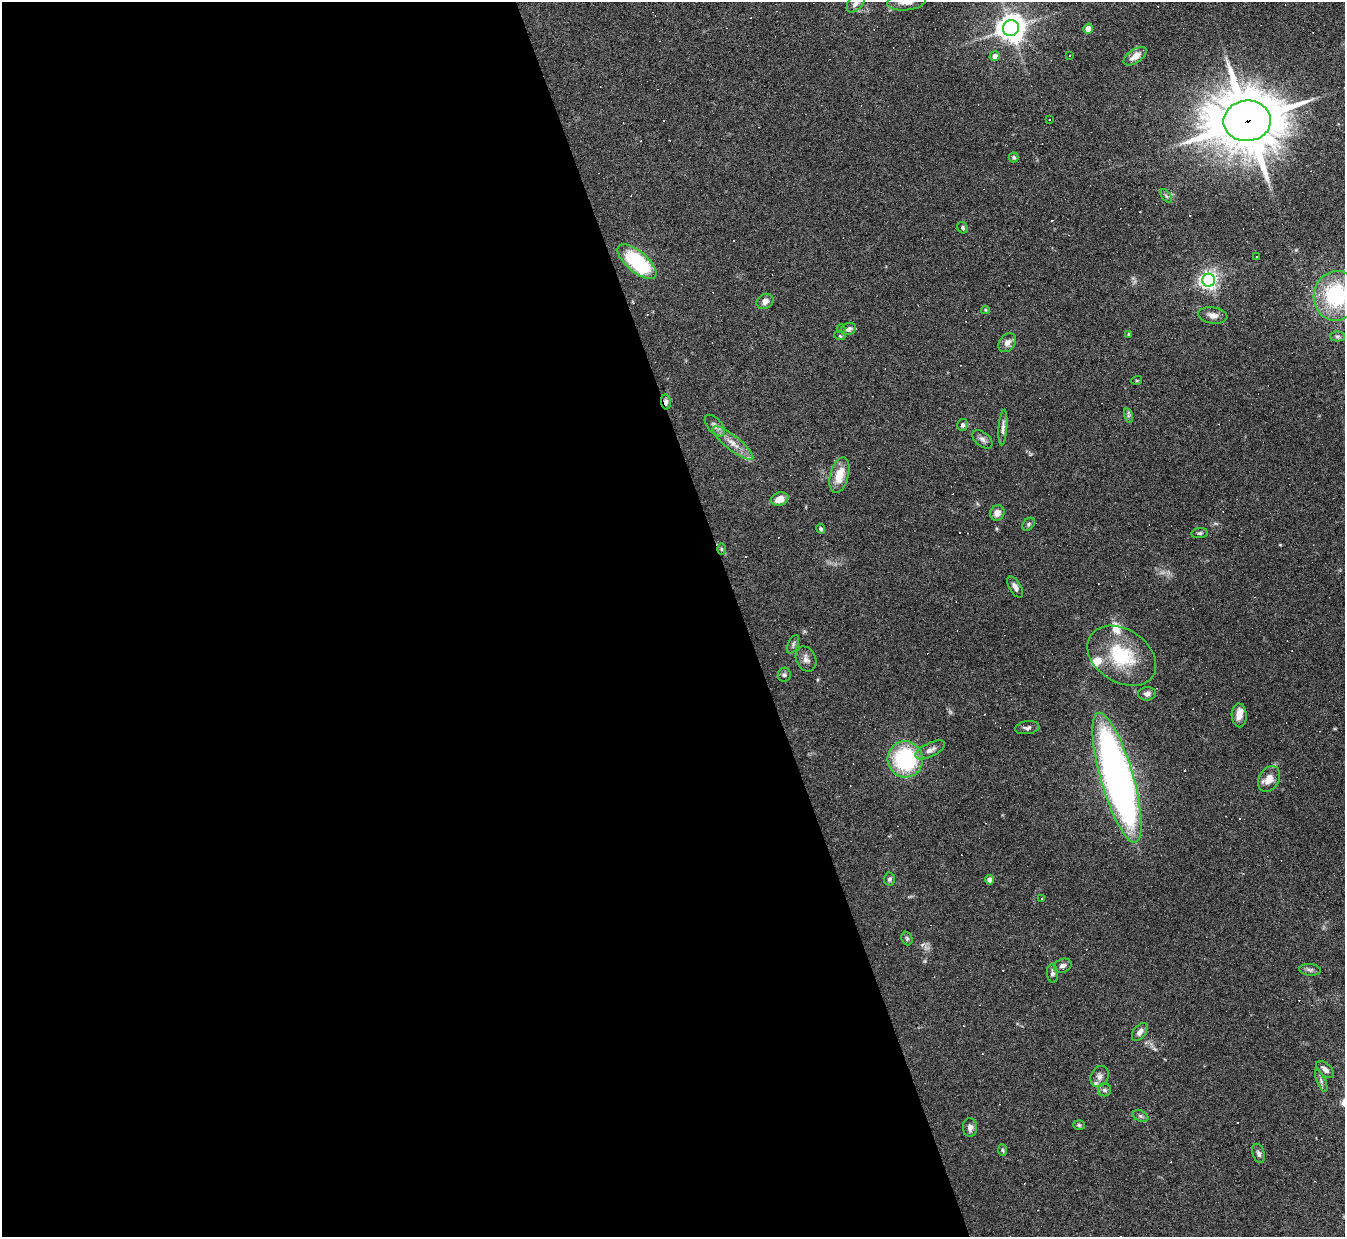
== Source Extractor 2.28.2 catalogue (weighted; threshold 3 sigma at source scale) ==
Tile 9 of 4 x 4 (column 1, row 3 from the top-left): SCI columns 1-1343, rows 1382-2616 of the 5371 x 5357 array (HDU 1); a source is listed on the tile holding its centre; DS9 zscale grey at full resolution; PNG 1347 x 1239 px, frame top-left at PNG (2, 2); each listed source drawn as its Kron ellipse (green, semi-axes under 4 px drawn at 4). Shown black and unused: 55% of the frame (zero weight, under 4 of 8 exposures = <1% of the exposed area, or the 3 px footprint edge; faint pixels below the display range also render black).
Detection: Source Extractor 2.28.2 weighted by HDU 2 'WHT'; one run over the whole footprint, this tile lists its part. Background 0.0744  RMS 0.0043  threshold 0.0175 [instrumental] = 3 sigma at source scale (4.09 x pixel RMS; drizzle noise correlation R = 1.36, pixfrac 0.8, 0.05/0.05 arcsec/px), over >= 5 px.
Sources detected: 113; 39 cosmic-ray / hot-pixel residue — neither listed nor drawn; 5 inside a brighter listed object's ellipse — not listed separately; the other 69 listed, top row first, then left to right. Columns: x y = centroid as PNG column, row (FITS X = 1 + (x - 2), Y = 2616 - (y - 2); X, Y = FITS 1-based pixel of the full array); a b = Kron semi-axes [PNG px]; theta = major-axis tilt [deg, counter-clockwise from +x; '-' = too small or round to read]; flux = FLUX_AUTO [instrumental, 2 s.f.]
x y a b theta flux
906 2 19 8 6 3.4
856 3 11 7 48 1.9
1011 28 8 8 - 510
1088 29 5 5 - 3
1070 55 3 2 - 0.37
995 56 5 5 - 2.1
1135 56 13 6 35 3.5
1049 120 2 2 - 0.34
1247 121 24 20 5 2600
1014 157 5 5 - 0.61
1166 196 8 4 -53 0.75
963 228 6 5 - 0.68
1257 257 3 3 - 3.5
637 262 24 10 -40 35
1209 280 6 6 - 180
1336 296 25 22 81 34
765 301 9 7 31 2.2
985 310 4 4 - 0.4
1213 315 14 8 -9 2.4
841 329 4 3 - 0.34
848 329 8 6 22 1.3
1129 334 3 3 - 0.57
840 336 5 3 - 0.4
1337 336 7 5 0 0.84
1007 343 10 7 50 2.5
1137 380 5 3 - 0.41
666 402 7 5 -81 1.5
1128 415 7 4 -72 0.86
963 425 6 5 - 1.1
715 426 13 7 -49 1.9
1003 427 18 4 86 1.8
982 439 12 7 -40 1.5
733 443 25 7 -38 4.8
839 475 18 9 75 7
780 499 9 6 20 4.1
997 513 8 7 - 2.8
1028 524 7 5 44 0.74
821 529 5 4 - 0.67
1199 533 8 5 7 0.75
721 549 6 4 -89 0.57
1015 587 12 6 -59 2
793 644 10 5 66 0.94
1122 656 37 26 -33 24
806 659 13 9 -65 2.1
784 675 7 6 - 0.9
1147 694 9 6 7 1.5
1239 715 12 7 -88 3.7
1027 728 12 6 7 1.2
930 750 16 7 26 2.5
905 759 18 17 - 39
1117 778 67 16 -74 240
1269 779 14 10 60 4
889 879 6 6 - 1.1
989 880 4 4 - 1.9
1041 899 2 2 - 0.36
907 938 7 5 -69 0.68
1063 966 9 6 22 1.6
1310 970 11 6 -5 1.2
1052 973 9 5 -84 1.2
1140 1032 10 6 54 2.1
1325 1070 11 6 -43 2.1
1100 1076 11 8 63 1.9
1321 1081 12 4 -66 1
1104 1090 6 6 - 1
1140 1116 8 5 -27 0.97
1079 1125 6 5 - 0.61
970 1127 9 7 -85 1.8
1002 1150 6 4 -88 0.55
1259 1153 10 6 -73 1.2
Overlapping masked pixels (flux is a lower limit): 2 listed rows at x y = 1247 121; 666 402
Isophote crosses this tile's border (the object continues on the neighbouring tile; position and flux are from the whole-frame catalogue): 3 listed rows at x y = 906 2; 856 3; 1336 296